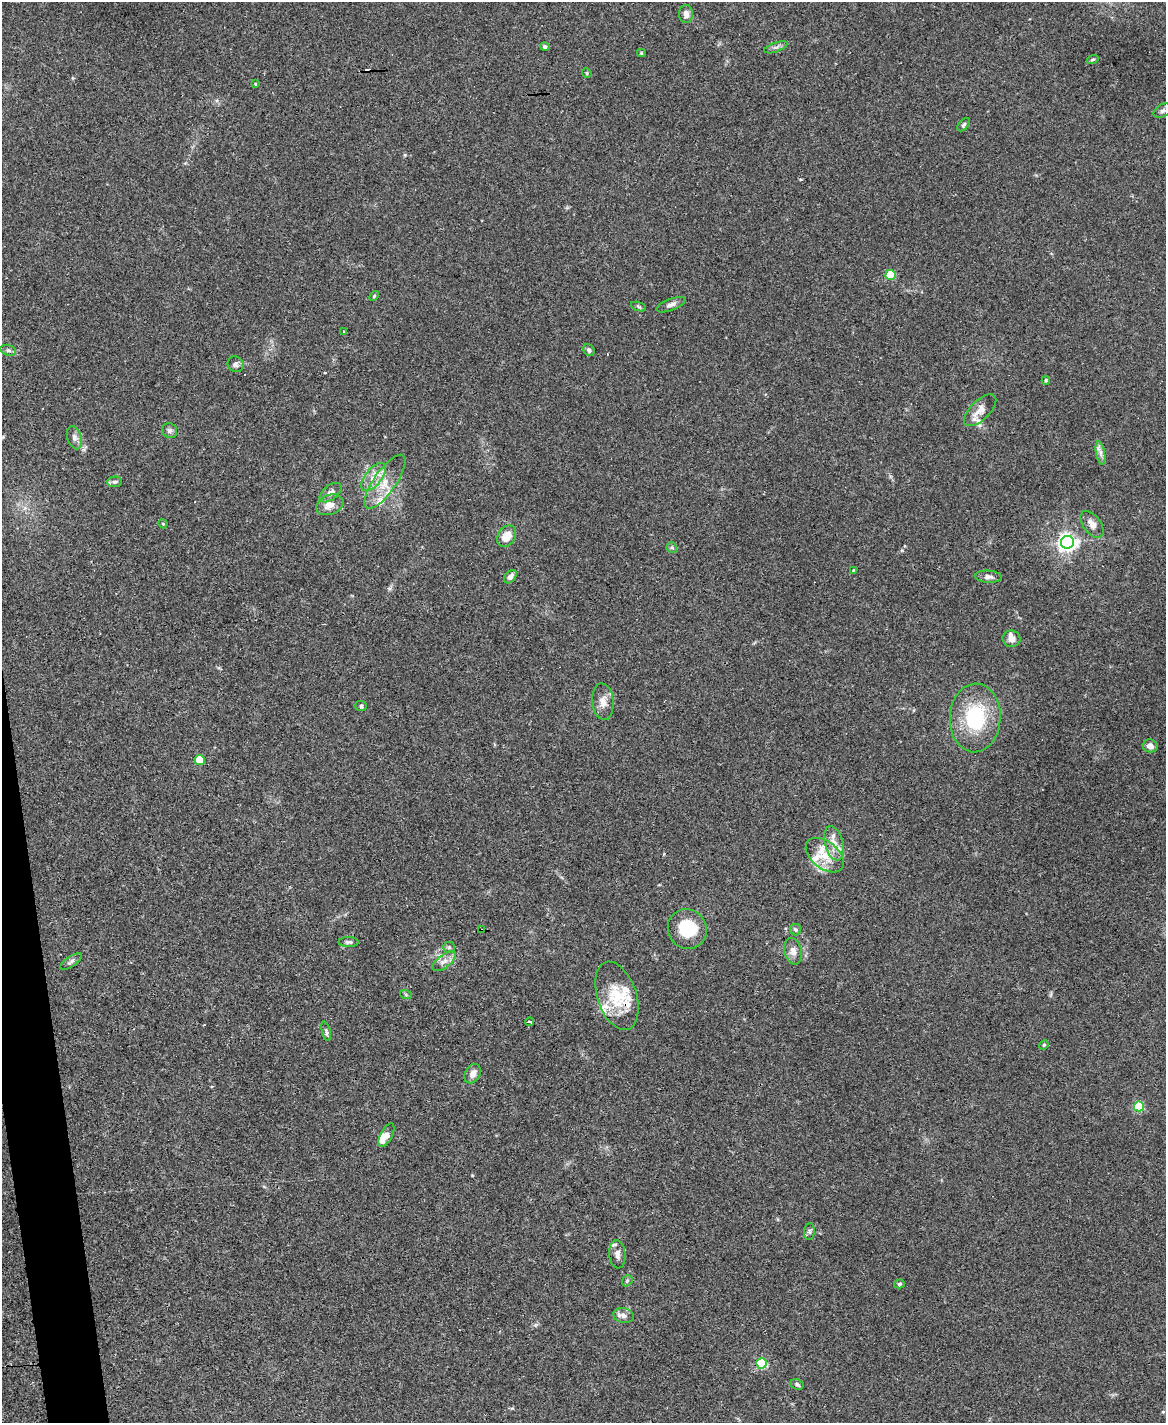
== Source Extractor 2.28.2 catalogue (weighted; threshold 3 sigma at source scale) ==
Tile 7 of 4 x 3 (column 3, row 2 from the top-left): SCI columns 2330-3493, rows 1660-3080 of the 4656 x 4633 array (HDU 1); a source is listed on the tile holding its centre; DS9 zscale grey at full resolution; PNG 1168 x 1425 px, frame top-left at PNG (2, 2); each listed source drawn as its Kron ellipse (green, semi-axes under 4 px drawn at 4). Shown black and unused: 2% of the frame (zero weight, under 3 of 4 exposures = <1% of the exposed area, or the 3 px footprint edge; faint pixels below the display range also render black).
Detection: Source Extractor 2.28.2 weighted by HDU 2 'WHT'; one run over the whole footprint, this tile lists its part. Background 0.0537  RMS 0.0046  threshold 0.0206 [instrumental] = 3 sigma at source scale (4.5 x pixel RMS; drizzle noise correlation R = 1.50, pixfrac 1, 0.05/0.05 arcsec/px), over >= 5 px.
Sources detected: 81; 1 cosmic-ray / hot-pixel residue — neither listed nor drawn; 14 inside a brighter listed object's ellipse — not listed separately; the other 66 listed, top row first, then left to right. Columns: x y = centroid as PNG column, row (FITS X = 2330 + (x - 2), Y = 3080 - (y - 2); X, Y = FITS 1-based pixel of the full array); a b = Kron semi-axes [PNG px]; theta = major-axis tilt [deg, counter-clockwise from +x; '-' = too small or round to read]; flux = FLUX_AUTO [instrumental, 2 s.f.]
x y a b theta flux
686 14 9 7 -87 2.5
545 47 5 4 - 1.2
776 47 12 4 19 1.4
641 53 4 4 - 0.44
1093 59 6 4 18 0.64
587 73 5 4 - 0.43
255 84 3 2 - 0.35
1162 111 9 6 29 1.5
964 125 8 4 46 0.86
891 275 5 5 - 21
374 296 6 3 47 0.47
671 305 15 5 21 2
639 307 8 3 -19 0.66
344 331 3 2 - 0.53
8 350 8 5 -18 1.1
589 350 6 5 - 1.2
235 364 8 7 - 1.5
1046 380 4 4 - 0.74
980 410 20 9 44 4.5
170 431 8 7 - 1.3
74 438 12 7 -73 1.9
1101 453 12 4 -79 1.8
373 477 17 8 52 4.7
115 482 7 5 3 1
385 482 32 11 55 8.7
331 493 13 7 39 2.6
330 505 14 9 22 4.4
163 524 5 3 - 0.4
1092 524 15 8 -54 3.3
507 536 11 8 55 6.4
1067 542 6 6 - 210
672 547 5 5 - 0.69
854 570 4 4 - 0.64
510 577 7 5 50 2.3
988 577 13 6 -3 2
1011 639 9 8 - 2.9
603 702 18 10 -84 4.2
361 706 6 5 - 0.79
975 718 34 25 87 32
1150 746 7 6 - 2.4
200 760 5 5 - 17
834 843 17 9 -75 4.7
825 855 22 13 -39 9.8
687 929 20 19 - 19
481 930 3 2 - 0.35
796 930 6 5 - 0.85
349 942 10 5 1 1.1
449 947 6 5 - 0.89
793 951 13 8 -76 3.3
71 961 12 5 34 1.4
444 961 14 6 39 2.8
406 995 6 4 -20 0.57
617 996 35 19 -71 17
530 1022 4 3 - 2.6
326 1031 10 4 -75 1
1044 1045 5 4 - 0.6
473 1074 10 7 61 2.9
1139 1106 5 5 - 29
386 1135 13 6 62 3.7
809 1232 8 5 84 0.95
617 1254 14 8 -84 2.6
627 1281 6 4 47 0.69
899 1284 5 4 - 0.71
624 1316 10 7 -12 2.2
761 1363 5 5 - 40
797 1384 7 5 -24 0.94
Overlapping masked pixels (flux is a lower limit): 1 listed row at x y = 481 930